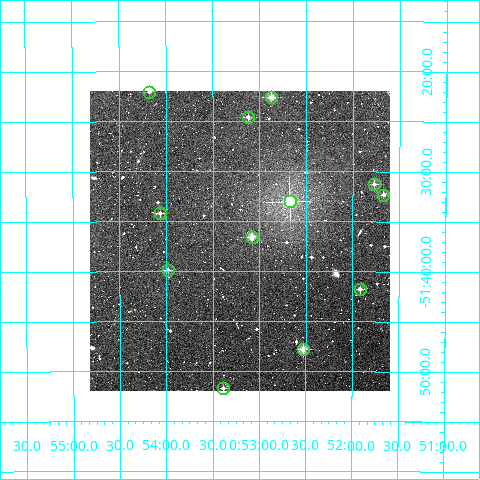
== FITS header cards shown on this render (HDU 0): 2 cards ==
NAXIS1  =                  300
NAXIS2  =                  300

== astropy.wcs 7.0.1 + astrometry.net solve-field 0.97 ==
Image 300 x 300 px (HDU 0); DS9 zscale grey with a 90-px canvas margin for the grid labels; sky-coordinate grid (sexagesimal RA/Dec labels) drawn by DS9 from the SOLVED WCS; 12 Tycho-2 reference stars matched to detected sources circled (green)
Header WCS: RA---TAN/DEC--TAN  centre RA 00:53:13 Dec -51:37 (13.30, -51.62 deg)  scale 6 arcsec/px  FOV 30.0' x 30.0'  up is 0 deg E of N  parity normal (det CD < 0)
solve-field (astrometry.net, Tycho-2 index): VERIFIED the header's WCS against the Tycho-2 star catalogue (verified at 2 index scales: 12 matches each, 0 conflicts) and refined it, rather than solving blind
Solved WCS: RA---TAN-SIP/DEC--TAN-SIP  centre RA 00:53:13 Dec -51:37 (13.30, -51.62 deg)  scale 6 arcsec/px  FOV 30.0' x 30.0'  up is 0 deg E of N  parity normal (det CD < 0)
The solver's refit moves the header's centre by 1.4 arcsec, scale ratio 0.9995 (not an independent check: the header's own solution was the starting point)
Tycho-2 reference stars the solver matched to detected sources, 12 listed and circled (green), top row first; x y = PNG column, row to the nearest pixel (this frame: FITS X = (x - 90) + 1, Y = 300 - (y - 91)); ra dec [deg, ICRS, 3 dp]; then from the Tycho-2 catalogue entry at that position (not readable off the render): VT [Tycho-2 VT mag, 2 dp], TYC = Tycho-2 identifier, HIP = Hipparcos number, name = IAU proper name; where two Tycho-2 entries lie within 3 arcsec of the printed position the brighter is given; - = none
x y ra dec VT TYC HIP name
149 92 13.544 -51.367 11.86 8037-893-1 - -
271 97 13.218 -51.377 10.95 8037-871-1 - -
248 117 13.281 -51.409 11.63 8037-817-1 - -
374 184 12.943 -51.521 11.36 8037-615-1 - -
383 195 12.918 -51.538 11.50 8037-579-1 - -
290 201 13.169 -51.550 7.96 8037-1132-1 4105 -
160 213 13.517 -51.570 12.05 8037-600-1 - -
252 237 13.270 -51.609 10.61 8037-611-1 - -
168 270 13.495 -51.665 12.35 8037-757-1 - -
360 289 12.979 -51.696 11.39 8037-872-1 - -
303 349 13.132 -51.797 10.48 8037-1076-1 - -
223 388 13.347 -51.862 11.57 8037-512-1 - -